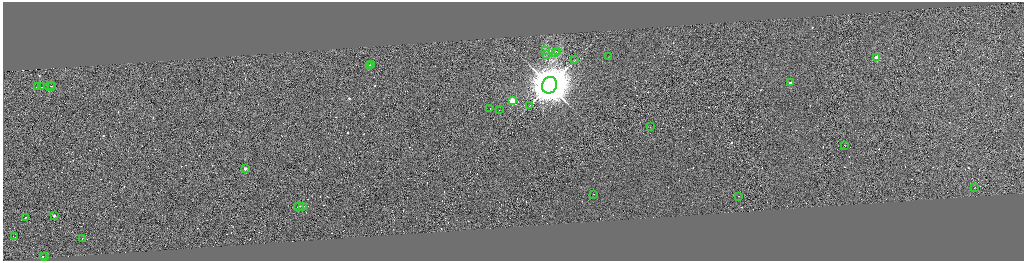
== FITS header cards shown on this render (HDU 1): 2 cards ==
NAXIS1  =                 4085
NAXIS2  =                 1034

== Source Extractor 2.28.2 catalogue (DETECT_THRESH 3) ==
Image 4085 x 1034 px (HDU 1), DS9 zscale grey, zoomed out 1/4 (1 PNG px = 4 x 4 image px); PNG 1026 x 263 px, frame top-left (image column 3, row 1034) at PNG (3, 2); each listed source drawn as its Kron ellipse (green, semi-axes under 4 px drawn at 4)
Background -0.492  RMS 4.2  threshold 12.6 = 3 sigma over >= 5 px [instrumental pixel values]
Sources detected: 490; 457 cannot appear on this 1/4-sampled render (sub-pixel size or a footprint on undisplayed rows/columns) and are neither listed nor drawn; the other 33 listed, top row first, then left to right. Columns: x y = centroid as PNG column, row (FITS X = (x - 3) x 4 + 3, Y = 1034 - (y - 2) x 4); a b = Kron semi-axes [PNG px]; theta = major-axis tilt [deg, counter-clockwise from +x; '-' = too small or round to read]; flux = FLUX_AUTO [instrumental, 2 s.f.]
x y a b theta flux
546 51 2 1 - 1.0e+03
557 52 3 2 - 2.1e+03
555 53 2 1 - 1.5e+03
546 54 2 1 - 9.5e+02
608 57 2 1 - 4.6e+02
877 58 2 2 - 9.9e+04
575 60 3 1 - 8.8e+02
371 65 2 2 - 1.8e+03
369 66 2 1 - 1.9e+04
790 83 2 1 - 2.0e+04
550 85 8 7 - 1.4e+07
50 86 6 1 4 4.8e+04
52 86 3 1 - 2.1e+04
37 87 2 1 - 1.9e+04
41 87 3 1 - 3.1e+04
512 101 2 2 - 1.5e+05
529 105 2 1 - 7.1e+02
490 109 2 1 - 1.9e+04
500 110 2 1 - 1.2e+04
651 126 2 1 - 1.2e+04
845 145 2 1 - 1.2e+04
245 169 2 2 - 2.6e+04
975 187 2 1 - 1.9e+04
594 194 2 1 - 4.6e+04
739 196 2 1 - 3.2e+04
299 206 5 1 - 7.0e+04
303 206 2 1 - 1.7e+04
54 215 2 2 - 1.7e+04
26 217 3 1 - 4.5e+04
14 237 2 1 - 2.4e+04
82 238 2 1 - 2.0e+04
43 256 3 1 - 3.3e+04
44 256 2 1 - 2.0e+04
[457 sub-pixel or undisplayed-footprint detections neither listed nor drawn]